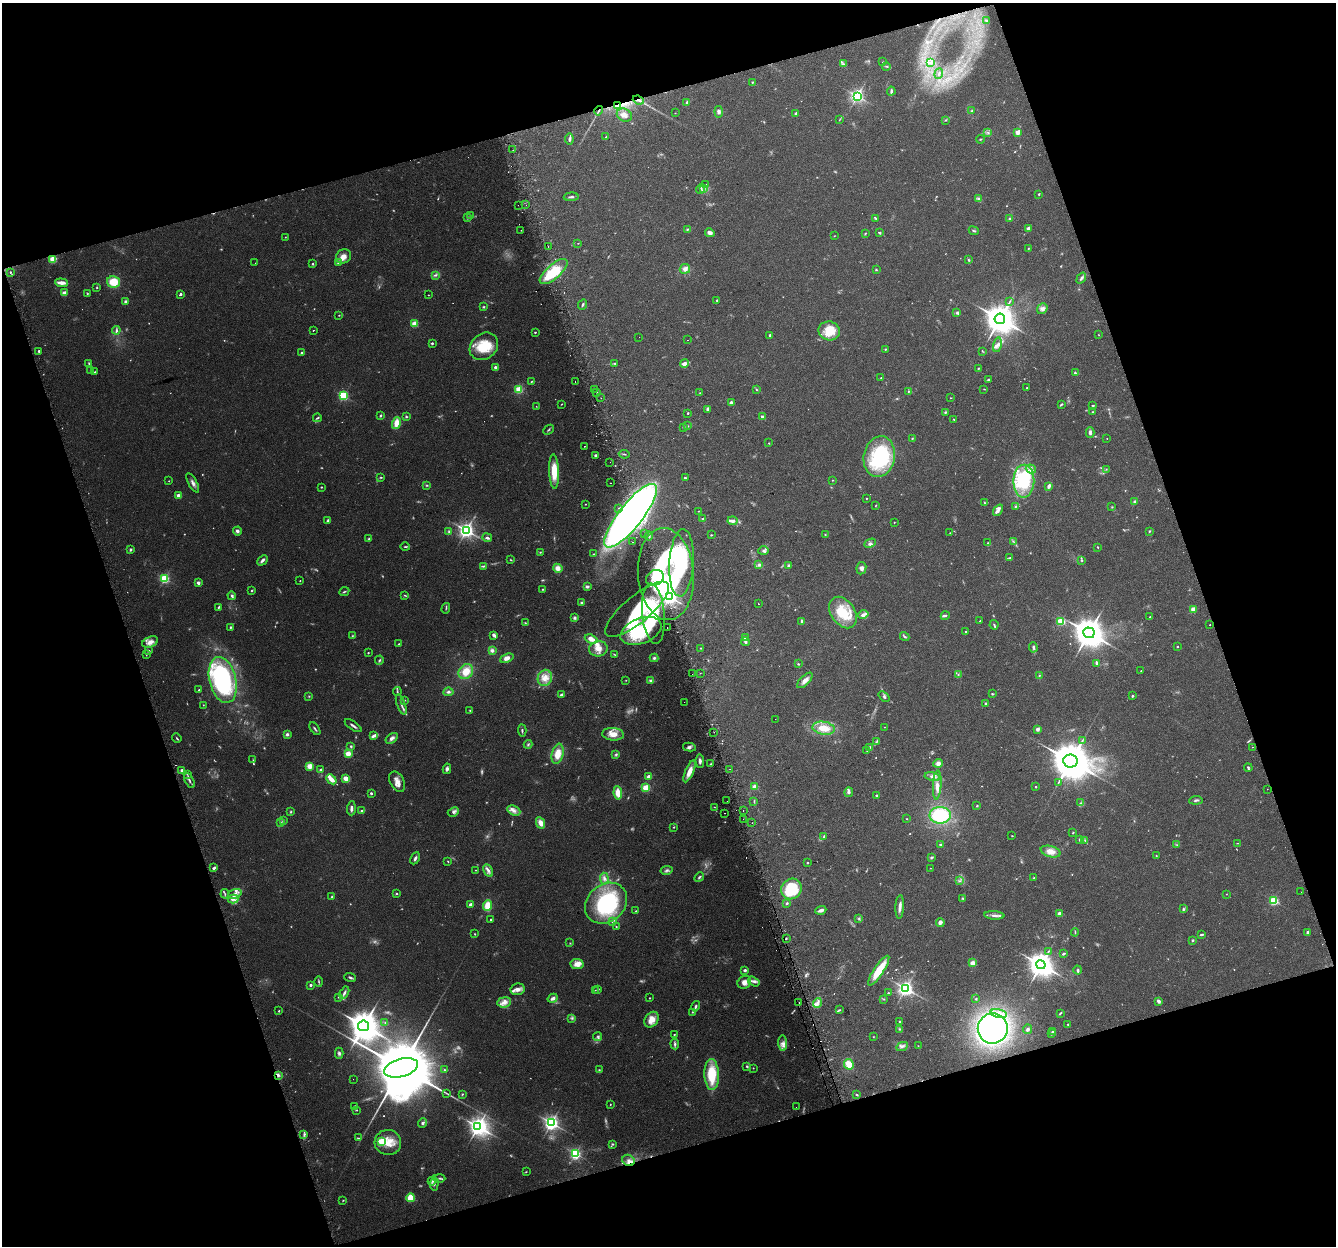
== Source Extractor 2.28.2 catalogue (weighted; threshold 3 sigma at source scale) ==
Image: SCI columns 31-5364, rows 72-5047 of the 5397 x 5168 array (HDU 1 of 3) = the unmasked area's bounding box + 8 px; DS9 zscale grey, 4 x 4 block average (1 PNG px = mean of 4 x 4 image px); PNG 1338 x 1248 px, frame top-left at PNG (2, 3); each listed source drawn as its Kron ellipse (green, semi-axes under 4 px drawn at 4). Shown black and unused: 36% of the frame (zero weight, under 2 of 3 exposures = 2% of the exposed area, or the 3 px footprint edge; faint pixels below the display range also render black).
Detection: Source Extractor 2.28.2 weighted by HDU 2 'WHT'. Background 0.0744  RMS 0.0084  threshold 0.0379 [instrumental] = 3 sigma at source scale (4.5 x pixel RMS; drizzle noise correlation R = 1.50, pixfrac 1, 0.0396/0.0396 arcsec/px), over >= 5 px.
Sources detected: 771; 76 too faint to see at this stretch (4 x 4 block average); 2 inside a brighter object's white glare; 22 cosmic-ray / hot-pixel residue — neither listed nor drawn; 11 coinciding with a brighter row at this scale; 70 inside a brighter listed object's ellipse — not listed separately; of the other 590, all 500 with FLUX_AUTO >= 2.17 (the completeness limit of this list) listed and drawn (90 fainter detections not listed), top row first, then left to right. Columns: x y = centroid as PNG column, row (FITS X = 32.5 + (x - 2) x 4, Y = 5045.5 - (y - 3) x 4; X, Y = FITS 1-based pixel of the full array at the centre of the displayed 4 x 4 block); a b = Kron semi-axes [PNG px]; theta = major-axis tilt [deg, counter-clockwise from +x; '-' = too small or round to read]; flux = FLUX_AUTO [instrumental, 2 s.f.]
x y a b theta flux
986 21 3 2 - 3.8
883 62 3 2 - 2.8
931 62 3 2 - 6.2
843 64 4 2 - 8
886 66 4 2 - 6.5
939 74 5 2 - 5.3
752 82 2 2 - 5.6
891 91 4 2 - 10
857 96 3 2 - 1400
638 100 6 2 -20 13
687 102 4 3 - 14
617 106 4 4 - 18
599 111 5 2 - 7
972 111 3 3 - 8.4
719 112 6 3 -84 14
675 113 2 2 - 2.4
796 113 3 2 - 9.7
624 115 8 6 -27 30
839 120 3 2 - 2.5
945 120 2 2 - 3.7
988 132 3 2 - 4.9
1018 132 2 2 - 110
606 137 3 2 - 3.7
569 139 5 2 - 13
980 139 4 2 - 4.1
513 150 2 2 - 3.4
706 184 2 2 - 3
704 188 3 2 - 7.5
701 189 5 2 - 8.4
1039 194 2 2 - 4.3
571 197 7 2 4 11
979 199 4 4 - 10
518 205 2 2 - 3.2
526 205 2 2 - 4
471 216 2 2 - 3.2
467 218 2 2 - 2.4
875 218 3 2 - 4.4
1010 219 3 3 - 6
1028 228 2 2 - 54
687 229 3 2 - 5
521 230 2 2 - 4.7
974 231 5 2 - 6.4
880 232 3 2 - 5.5
710 233 5 3 - 24
865 233 2 2 - 4.9
834 236 2 2 - 2.3
285 237 2 2 - 2.5
578 243 2 2 - 2.6
548 247 2 2 - 4.1
1028 248 3 2 - 3.8
343 256 8 7 - 37
53 259 2 2 - 290
968 260 3 2 - 4.4
338 262 2 2 - 24
255 263 2 2 - 3.7
313 264 2 2 - 9.6
685 269 5 4 - 21
876 269 3 2 - 3.8
10 272 2 2 - 7.4
554 272 17 7 41 170
436 275 3 3 - 7.1
1081 278 6 3 54 13
113 282 6 5 - 95
62 283 6 2 -5 44
97 288 3 2 - 3.4
64 293 2 2 - 97
87 294 4 2 - 3.4
181 294 2 2 - 18
428 295 2 2 - 2.8
717 300 2 2 - 7.7
125 301 3 2 - 11
1009 302 2 2 - 2.7
583 305 5 2 - 8.2
483 307 3 3 - 5
1042 309 6 5 - 18
957 313 4 3 - 9.2
339 315 2 2 - 3.5
1000 319 5 5 - 8600
415 324 2 2 - 210
116 330 4 2 - 10
313 330 2 2 - 2.7
829 331 11 9 -11 110
535 332 2 2 - 9.4
770 335 2 2 - 19
1099 335 2 2 - 2.2
639 337 2 2 - 3.8
687 340 2 2 - 2.2
432 343 2 2 - 13
997 345 7 3 78 18
484 346 15 12 39 150
885 349 2 2 - 4.3
39 351 2 2 - 14
982 351 4 2 - 3.9
302 352 3 2 - 7.4
615 363 2 2 - 3.6
685 363 4 2 - 37
89 364 4 2 - 5
495 367 2 2 - 33
978 368 2 2 - 5.9
90 371 3 2 - 3.3
95 372 2 2 - 3.9
1075 373 3 2 - 8.6
881 378 2 2 - 2.8
988 380 3 2 - 6.2
532 381 2 2 - 3.1
575 381 2 2 - 26
1027 388 2 2 - 6.6
594 389 2 2 - 8
984 389 3 2 - 2.5
519 390 2 2 - 360
756 390 2 2 - 3.4
597 392 2 2 - 8.1
908 392 3 2 - 4.1
700 393 4 2 - 4.1
343 396 2 2 - 590
601 398 2 2 - 3.6
951 398 2 2 - 2.6
731 402 4 3 - 13
562 404 3 2 - 2.9
1062 404 3 2 - 5.6
1093 405 3 2 - 5.1
536 406 2 2 - 2.2
707 409 4 2 - 11
945 412 3 2 - 6
1092 412 2 2 - 4.1
688 413 2 2 - 8
380 416 3 2 - 6.4
406 417 3 2 - 6.7
762 417 2 2 - 39
317 418 4 2 - 6.7
954 419 2 2 - 3.7
396 423 6 3 77 55
687 426 3 2 - 3.9
683 427 2 2 - 2.5
548 430 6 2 43 6.4
1090 432 5 2 - 16
1107 438 2 2 - 3.2
912 439 2 2 - 3
769 443 2 2 - 2.5
585 446 2 2 - 46
624 454 5 2 - 5.8
595 455 2 2 - 25
879 457 20 15 79 410
610 462 2 2 - 10
1031 469 5 3 - 12
1106 469 2 2 - 2.4
554 471 17 5 -88 110
381 477 3 2 - 4.5
685 478 3 2 - 6.7
832 480 2 2 - 2.7
169 481 2 2 - 2.7
1024 481 16 10 89 310
193 483 11 3 -61 19
610 483 2 2 - 4.8
427 485 3 2 - 4.4
1049 486 4 2 - 22
321 487 2 2 - 4
178 495 2 2 - 62
866 498 2 2 - 2.6
1135 501 3 3 - 10
984 503 4 2 - 5
585 504 2 2 - 3.9
875 505 2 2 - 2.6
1016 506 4 2 - 4.9
1112 507 2 2 - 3.7
619 508 2 2 - 7
998 510 6 3 54 20
698 511 2 2 - 2.3
630 516 39 12 52 2900
702 519 2 2 - 4.3
328 520 4 3 - 9
733 521 5 2 - 43
894 522 2 2 - 3.8
466 530 3 3 - 2300
237 531 4 3 - 14
449 531 3 3 - 6.3
1149 531 3 2 - 5.1
645 533 2 2 - 2.3
950 533 2 2 - 3.5
711 535 2 2 - 4.3
825 535 3 2 - 3.8
649 536 4 2 - 5.7
487 538 5 3 - 13
369 539 4 2 - 5.6
1013 541 2 2 - 2.8
632 542 2 2 - 2.8
870 543 6 4 28 17
987 543 3 2 - 2.9
405 547 5 2 - 5.7
1098 547 2 2 - 3.6
131 550 3 2 - 7.5
764 551 5 3 - 11
540 552 2 2 - 2.9
594 554 2 2 - 3.2
1010 558 3 2 - 4.9
262 560 6 2 44 16
511 560 3 2 - 3.2
1082 560 3 2 - 5.2
681 563 34 12 87 240
759 565 4 3 - 11
788 565 2 2 - 4.1
483 566 3 2 - 6.1
558 568 5 4 - 35
861 568 6 5 - 19
666 574 46 28 -85 760
655 578 9 7 28 61
165 579 2 2 - 610
300 581 2 2 - 3.1
198 583 2 2 - 50
587 587 3 3 - 14
543 589 3 2 - 3.8
252 591 2 2 - 4.8
344 592 5 2 - 6.4
404 595 4 2 - 4.3
232 596 4 3 - 10
670 597 2 2 - 2200
582 603 4 3 - 7.1
758 604 2 2 - 2.2
219 607 3 2 - 6
446 608 5 2 - 5.2
637 609 40 13 40 240
1193 609 2 2 - 150
843 613 17 12 -55 150
653 614 30 11 -85 160
863 615 5 4 - 20
945 616 4 3 - 7.8
1150 617 2 2 - 8
574 618 4 3 - 10
802 621 4 3 - 16
980 621 2 2 - 4
1061 621 2 2 - 370
525 623 3 2 - 3.9
994 625 5 2 - 5.4
1210 625 2 2 - 11
230 627 2 2 - 7.8
667 627 2 2 - 2.4
641 631 21 12 21 340
965 632 3 2 - 5.4
1089 633 6 5 - 8600
494 635 4 2 - 19
352 636 2 2 - 3.7
905 637 5 2 - 7.3
745 638 2 2 - 30
591 639 7 3 -23 46
150 642 8 5 23 36
745 642 4 3 - 10
399 644 3 2 - 4.9
1177 646 2 2 - 8.8
1033 647 5 2 - 10
701 648 2 2 - 2.5
598 649 9 7 8 45
149 650 4 2 - 4.4
492 650 4 4 - 15
368 653 2 2 - 6.3
614 654 4 2 - 4
146 655 2 2 - 2.4
507 658 7 4 22 32
654 658 4 3 - 9.8
379 660 5 2 - 6.4
798 664 2 2 - 4.4
1097 664 3 2 - 14
1141 671 2 2 - 2.3
466 672 8 6 46 73
700 673 2 2 - 5.4
692 674 2 2 - 3.3
958 674 2 2 - 3
1039 675 3 2 - 3.9
545 678 8 7 - 51
223 680 23 13 -76 640
626 680 2 2 - 2.4
650 680 3 3 - 9
805 680 10 4 45 29
199 690 2 2 - 4.5
397 691 4 2 - 6.6
448 692 5 3 - 12
992 694 3 2 - 5
561 695 4 3 - 11
309 696 2 2 - 3.9
1132 696 2 2 - 13
884 697 6 2 -40 8.1
405 700 2 2 - 2.2
684 702 2 2 - 2.8
986 704 3 3 - 7.4
203 705 2 2 - 2.2
401 705 10 2 -69 13
470 710 2 2 - 3.5
775 719 2 2 - 2.5
353 726 9 2 -35 14
884 727 2 2 - 2.2
824 728 11 6 -10 81
315 729 7 2 -53 8.4
1038 729 2 2 - 66
522 730 6 2 -86 8.1
714 732 2 2 - 2.2
287 734 3 3 - 13
613 734 11 6 -4 52
373 736 4 3 - 17
177 738 5 2 - 5.4
392 738 7 4 35 18
1082 741 2 2 - 2.4
876 742 3 2 - 4.1
528 744 4 2 - 7
351 746 3 2 - 6.3
689 747 6 3 -12 14
870 747 2 2 - 6
1253 747 2 2 - 2.3
867 750 2 2 - 2.9
348 754 2 2 - 220
558 754 10 5 77 71
616 754 3 3 - 8.1
253 760 2 2 - 2.3
700 761 7 3 -86 17
1070 761 7 6 - 20000
938 763 5 4 - 21
711 764 2 2 - 4.6
310 766 2 2 - 190
1248 768 4 2 - 7
447 769 5 3 - 15
730 769 2 2 - 2.3
182 770 2 2 - 45
321 770 2 2 - 39
689 771 12 4 67 53
188 774 3 2 - 3.8
648 776 2 2 - 68
932 777 8 3 -11 19
346 778 4 3 - 51
331 779 5 3 - 49
189 780 8 2 -61 12
397 782 11 7 -62 38
1058 782 3 2 - 4
937 785 15 4 87 38
755 787 2 2 - 140
1036 787 2 2 - 9.8
646 788 2 2 - 320
1267 789 2 2 - 10
849 792 5 3 - 12
371 793 3 2 - 7.9
618 793 7 4 -83 59
876 795 2 2 - 18
1196 800 7 2 5 10
727 801 2 2 - 2.7
754 801 2 2 - 2.8
1080 803 4 2 - 8.1
977 806 2 2 - 4.9
714 807 3 2 - 2.5
351 808 7 3 87 18
514 810 7 4 -25 23
743 810 2 2 - 5.4
362 811 2 2 - 26
291 812 3 2 - 4.6
453 812 6 4 26 17
724 813 2 2 - 9.3
940 815 11 8 1 300
743 819 2 2 - 4.3
907 819 2 2 - 3.5
284 820 3 2 - 4.9
281 823 4 2 - 6.2
541 823 6 4 -63 38
752 823 2 2 - 6.6
674 827 2 2 - 4
1073 833 2 2 - 3.9
824 836 3 2 - 5.4
1012 836 2 2 - 3.3
1080 840 3 3 - 8.6
1085 840 3 2 - 4.6
1237 843 2 2 - 2.3
940 844 2 2 - 12
1177 845 2 2 - 2.6
1051 852 10 5 -16 46
1156 856 2 2 - 2.8
415 858 6 2 63 12
931 858 4 2 - 5.8
448 861 3 2 - 3.2
807 863 2 2 - 7.1
214 868 4 2 - 11
930 868 2 2 - 2.3
476 870 2 2 - 2.9
488 870 7 3 -61 22
667 870 6 3 10 11
699 877 5 2 - 7.6
1034 878 2 2 - 4.1
604 879 6 3 -85 17
960 881 3 2 - 5.2
791 889 11 9 47 270
1301 892 2 2 - 2.8
225 894 5 2 - 6.9
235 894 7 5 21 24
397 894 3 2 - 4.9
1226 894 2 2 - 2.6
332 897 3 2 - 5.1
963 898 3 2 - 4.4
233 899 5 4 - 19
1273 901 2 2 - 490
606 903 23 18 40 480
787 903 3 2 - 6.3
470 904 3 2 - 15
487 905 5 3 - 87
900 907 12 3 87 31
1183 909 3 3 - 7
821 910 6 3 19 23
636 911 3 2 - 2.3
1059 914 2 2 - 80
994 915 10 3 -4 20
859 918 3 2 - 4.7
491 919 2 2 - 5.9
612 922 2 2 - 3.5
940 922 4 3 - 21
616 927 2 2 - 4.8
1075 932 4 2 - 4.3
1308 932 3 2 - 10
475 934 3 2 - 3.9
1201 934 3 2 - 8.6
786 938 3 2 - 4.4
1192 940 2 2 - 22
570 943 2 2 - 2.3
1048 951 2 2 - 2.9
1063 954 2 2 - 6.8
972 963 2 2 - 110
577 964 6 5 - 42
1041 965 4 4 - 5900
745 970 2 2 - 29
1078 970 4 2 - 6.5
879 971 17 5 56 130
350 977 6 2 -18 8.1
319 982 5 2 - 6.4
744 982 7 6 - 34
754 982 6 3 -33 15
311 985 2 2 - 33
906 988 3 3 - 2200
518 989 7 6 - 26
598 989 2 2 - 13
595 990 2 2 - 2.2
344 993 7 3 62 14
888 993 2 2 - 4.6
338 997 2 2 - 3.2
553 998 5 3 - 18
650 998 2 2 - 4.9
884 999 2 2 - 2.4
976 999 3 2 - 4
1159 1001 3 3 - 14
504 1002 7 5 7 28
799 1002 2 2 - 7.3
817 1003 5 4 - 17
696 1006 5 2 - 11
839 1010 3 2 - 5.3
279 1011 2 2 - 4.7
692 1012 3 2 - 3.8
999 1013 8 3 -12 27
1060 1013 4 2 - 6.7
572 1018 4 2 - 7.7
651 1020 8 6 53 56
899 1021 2 2 - 4.1
385 1023 3 2 - 3
1068 1024 2 2 - 4.8
364 1026 5 5 - 9800
993 1028 15 15 - 1400
899 1029 3 2 - 5.5
1027 1029 5 3 - 12
1053 1032 3 2 - 9.2
1051 1034 2 2 - 4
674 1035 2 2 - 5.7
598 1036 4 2 - 8.9
873 1037 2 2 - 2.2
783 1043 8 4 -86 23
675 1044 5 3 - 10
902 1046 6 4 25 15
918 1046 3 2 - 2.2
339 1053 5 3 - 10
849 1064 5 4 - 62
747 1066 3 2 - 7
401 1068 17 9 15 97000
753 1068 2 2 - 2.4
445 1070 3 2 - 4.7
599 1070 3 2 - 4.2
712 1074 15 7 -88 190
278 1075 3 2 - 8
353 1079 2 2 - 3
447 1093 2 2 - 2.5
462 1094 3 2 - 4
857 1095 3 2 - 5.3
610 1104 2 2 - 3.2
355 1106 3 2 - 4.4
796 1107 2 2 - 13
357 1110 3 2 - 3.6
422 1123 5 4 - 11
551 1123 3 2 - 2000
478 1127 3 3 - 2900
304 1135 2 2 - 3.3
359 1138 3 2 - 3.9
381 1141 2 2 - 320
388 1142 13 12 - 110
613 1144 4 2 - 4.4
575 1154 2 2 - 940
628 1160 6 5 - 22
526 1172 2 2 - 3
439 1178 6 2 0 5.5
432 1181 5 2 - 6.8
434 1184 7 2 87 8.9
410 1198 4 4 - 93
343 1200 3 2 - 3.4
Overlapping masked pixels (flux is a lower limit): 6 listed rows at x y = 638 100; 617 106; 599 111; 786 938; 799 1002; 628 1160
Diffuse or blended objects may show on this block-average render without a row.